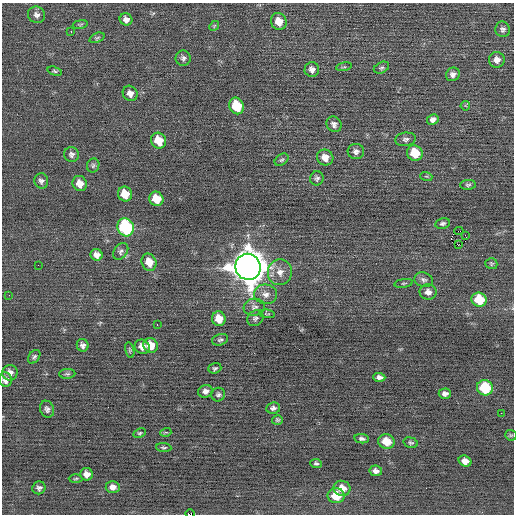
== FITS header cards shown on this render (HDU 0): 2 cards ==
NAXIS1  =                  512 / Axis length
NAXIS2  =                  512 / Axis length

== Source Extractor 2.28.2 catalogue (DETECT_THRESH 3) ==
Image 512 x 512 px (HDU 0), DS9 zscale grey, 1 PNG px = 1 image px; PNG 516 x 516 px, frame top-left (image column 1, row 512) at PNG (2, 3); each listed source drawn as its Kron ellipse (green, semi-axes under 4 px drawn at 4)
Background -0.0352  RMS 0.67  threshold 2.01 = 3 sigma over >= 5 px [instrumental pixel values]
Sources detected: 95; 1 with non-positive FLUX_AUTO (blend fragments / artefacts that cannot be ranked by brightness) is neither listed nor drawn; the other 94 listed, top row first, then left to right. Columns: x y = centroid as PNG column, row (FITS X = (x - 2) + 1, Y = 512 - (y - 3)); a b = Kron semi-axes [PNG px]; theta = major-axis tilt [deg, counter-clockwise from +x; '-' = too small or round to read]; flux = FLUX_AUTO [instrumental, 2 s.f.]
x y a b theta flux
37 15 9 8 - 180
126 19 6 6 - 200
279 21 8 7 - 570
80 24 8 3 9 55
214 26 5 4 - 52
503 29 8 7 - 140
71 32 3 2 - 200
97 38 8 4 22 77
183 58 7 7 - 140
497 60 8 7 - 280
344 67 8 3 12 59
381 68 8 5 27 95
312 70 7 7 - 210
55 71 7 4 -17 74
453 74 7 6 - 190
130 93 8 7 - 250
236 106 8 7 - 1400
465 106 5 4 - 54
433 119 6 5 - 170
334 124 8 7 - 170
406 139 10 6 7 160
159 141 8 7 - 780
356 151 8 7 - 180
415 153 8 7 - 1100
72 154 7 7 - 150
325 157 8 8 - 410
282 160 7 5 37 88
93 165 7 6 - 93
426 176 6 4 -18 52
317 178 7 7 - 120
41 181 8 7 - 150
80 184 8 7 - 420
468 185 8 5 2 86
125 194 7 7 - 780
156 199 7 7 - 730
443 223 7 5 9 110
126 227 9 8 - 4500
459 231 4 2 - 3700
465 235 3 2 - 44
458 245 3 2 - 790
121 251 9 6 55 140
97 255 6 5 - 230
149 262 9 7 -66 610
491 264 6 5 - 69
38 265 2 2 - 23
248 267 13 12 - 90000
280 272 13 12 - 440
424 280 9 7 -16 140
404 283 9 3 9 62
428 292 8 7 - 280
266 294 11 10 - 290
9 295 2 2 - 26
479 300 7 7 - 1400
254 307 11 8 8 200
267 314 8 2 -10 39
255 318 8 7 - 120
219 319 7 6 - 630
157 325 2 2 - 67
220 340 8 5 17 97
83 345 6 6 - 170
150 345 8 7 - 670
142 347 8 7 - 270
130 350 8 4 -77 66
34 357 7 5 53 98
215 368 6 5 - 76
10 373 8 7 - 260
67 374 8 5 2 91
379 377 6 4 -3 170
5 380 7 6 - 260
485 388 8 7 - 2200
205 391 7 6 - 190
445 394 6 5 - 160
218 395 7 6 - 110
273 408 7 5 9 130
47 409 8 7 - 160
501 413 2 2 - 17
277 420 5 5 - 67
166 432 5 3 - 47
140 433 6 4 26 65
511 435 6 5 - 59
362 439 7 4 -8 120
386 441 8 7 - 740
411 443 7 5 -16 85
164 448 7 4 -4 75
465 461 6 5 - 290
316 463 6 4 -4 92
376 471 6 5 - 180
86 474 6 6 - 280
76 479 7 3 2 55
113 487 7 6 - 230
39 488 7 6 - 140
342 488 8 7 - 570
336 496 8 7 - 1000
190 514 5 2 - 970
At the frame edge (FLAGS 8, measured only in part): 2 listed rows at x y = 5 380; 190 514
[1 non-positive-flux detection neither listed nor drawn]